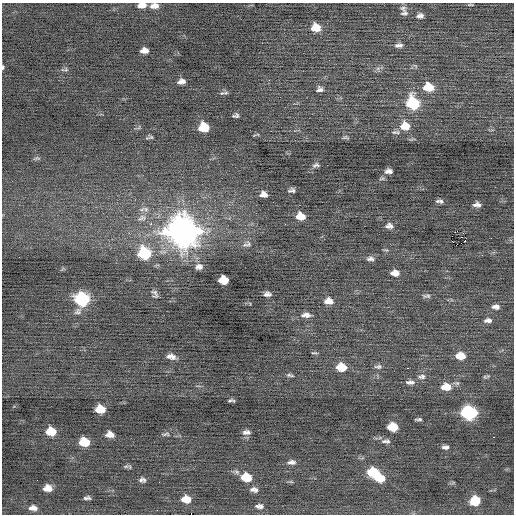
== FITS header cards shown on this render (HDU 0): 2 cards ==
NAXIS1  =                  512 / Axis length
NAXIS2  =                  512 / Axis length

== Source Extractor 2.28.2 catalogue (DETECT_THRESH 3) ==
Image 512 x 512 px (HDU 0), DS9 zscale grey, 1 PNG px = 1 image px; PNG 516 x 516 px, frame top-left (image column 1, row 512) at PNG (2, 3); no overlay
Background -0.0315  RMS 0.72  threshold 2.17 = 3 sigma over >= 5 px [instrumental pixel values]
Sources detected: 96; all 96 listed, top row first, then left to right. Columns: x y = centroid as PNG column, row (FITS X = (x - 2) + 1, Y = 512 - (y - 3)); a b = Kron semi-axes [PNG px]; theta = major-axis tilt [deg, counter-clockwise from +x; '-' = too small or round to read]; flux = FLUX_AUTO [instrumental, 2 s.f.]
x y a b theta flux
142 5 9 5 5 370
470 5 6 2 4 59
154 6 10 6 2 320
403 8 9 7 6 150
404 13 9 8 - 170
420 16 8 6 4 180
316 27 9 7 -6 770
399 45 10 6 5 180
144 50 7 5 4 340
3 67 4 3 - 78
378 69 7 6 - 130
66 70 7 5 19 97
181 81 8 5 15 250
428 87 10 8 -5 960
320 89 7 6 - 170
222 93 9 5 7 110
413 103 10 9 - 3600
236 116 6 4 11 110
405 126 11 9 -2 760
204 127 8 7 - 1500
395 132 13 5 2 150
151 137 8 5 -34 90
345 137 9 4 -2 92
37 158 10 5 8 100
316 165 8 4 9 130
388 171 7 5 4 210
382 178 9 3 5 66
291 190 6 4 13 150
263 194 7 6 - 270
440 201 7 4 -4 130
477 205 7 5 -2 210
146 209 9 7 -34 230
300 216 9 7 -10 680
142 218 16 9 20 410
151 224 2 2 - 530
389 226 10 7 -5 220
183 231 13 12 - 75000
248 244 10 7 48 190
144 253 10 9 - 3500
482 255 2 2 - 30
370 259 10 6 -2 180
199 267 10 8 9 250
395 273 9 6 -3 400
225 280 10 6 8 1400
155 294 11 6 -68 170
267 294 7 5 -8 190
427 296 11 6 1 140
82 299 9 8 - 5300
329 301 10 7 -2 410
496 307 9 5 -3 210
78 311 11 8 39 210
306 315 13 6 -1 270
488 320 9 5 6 200
314 353 8 2 -5 63
460 356 9 6 -2 790
171 357 11 6 -13 280
341 367 9 7 -5 990
378 367 11 6 2 150
408 368 3 2 - 180
290 375 10 4 -11 110
486 376 10 4 12 87
422 377 12 7 8 200
410 382 12 6 -4 220
446 387 11 7 -2 740
231 400 6 3 0 96
100 409 8 7 - 940
469 413 9 7 -2 7800
418 419 6 2 3 91
392 427 8 6 -4 1300
51 431 8 7 - 920
246 432 10 6 -1 200
110 434 7 6 - 350
166 434 12 5 6 120
493 437 3 2 - 75
384 441 9 6 7 140
388 441 7 6 - 100
84 442 8 7 - 1200
445 447 7 5 -2 160
291 462 10 5 0 200
126 466 9 5 9 91
236 472 9 5 -24 130
373 472 9 7 -5 2000
246 477 9 7 -7 1200
380 478 10 7 1 980
142 480 7 5 -2 150
291 482 6 4 -18 63
48 488 8 6 6 410
252 489 8 6 46 150
256 489 8 7 - 140
85 497 7 3 -10 230
186 499 9 6 -4 700
475 501 9 7 25 1300
257 506 6 5 - 100
261 506 8 7 - 150
33 508 10 6 -1 280
191 514 2 2 - 630
At the frame edge (FLAGS 8, measured only in part): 4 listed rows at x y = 142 5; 154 6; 3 67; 191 514